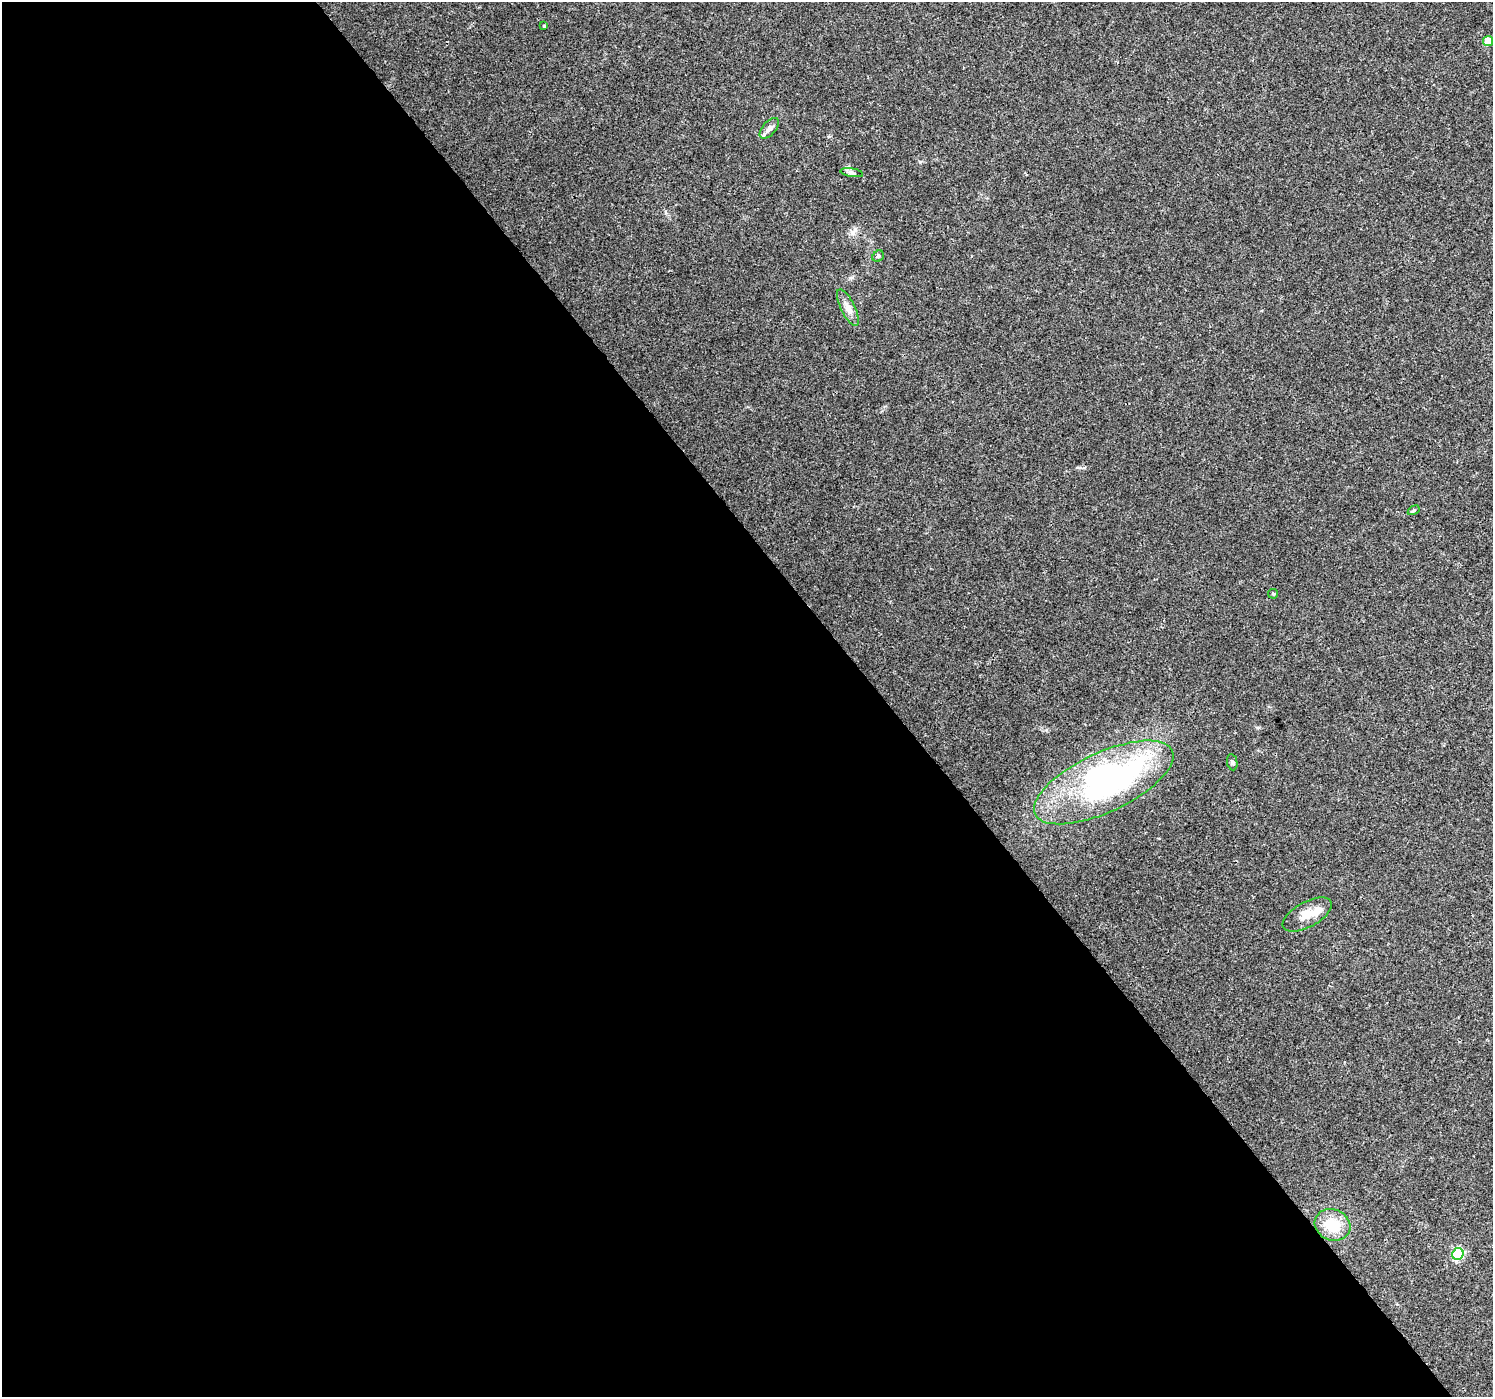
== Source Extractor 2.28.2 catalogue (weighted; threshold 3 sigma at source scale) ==
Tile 9 of 4 x 4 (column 1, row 3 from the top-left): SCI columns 6-1496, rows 1591-2985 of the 5969 x 5907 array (HDU 1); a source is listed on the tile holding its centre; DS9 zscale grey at full resolution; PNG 1495 x 1399 px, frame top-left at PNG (2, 2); each listed source drawn as its Kron ellipse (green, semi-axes under 4 px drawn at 4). Shown black and unused: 59% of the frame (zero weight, under 3 of 4 exposures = <1% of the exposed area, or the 3 px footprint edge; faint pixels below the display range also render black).
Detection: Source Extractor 2.28.2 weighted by HDU 2 'WHT'; one run over the whole footprint, this tile lists its part. Background 0.0342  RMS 0.0035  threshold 0.0158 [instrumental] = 3 sigma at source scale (4.5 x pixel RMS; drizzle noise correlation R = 1.50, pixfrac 1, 0.0396/0.0396 arcsec/px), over >= 5 px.
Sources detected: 15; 2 inside a brighter object's white glare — neither listed nor drawn; the other 13 listed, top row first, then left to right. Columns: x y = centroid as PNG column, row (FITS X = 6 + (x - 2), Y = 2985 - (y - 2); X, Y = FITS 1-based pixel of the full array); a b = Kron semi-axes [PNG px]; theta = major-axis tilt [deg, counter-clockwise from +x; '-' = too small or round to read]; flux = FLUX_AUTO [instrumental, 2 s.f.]
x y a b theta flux
544 26 3 3 - 0.4
1488 41 5 5 - 7.2
769 128 12 6 49 1.6
852 173 11 4 -9 0.87
878 256 6 5 - 0.54
848 308 20 7 -64 2.8
1414 510 6 4 31 0.45
1273 594 5 5 - 0.44
1232 762 8 5 -80 0.67
1104 782 76 29 25 110
1307 914 27 12 29 5.5
1333 1225 18 15 -22 9.2
1458 1254 6 5 - 30